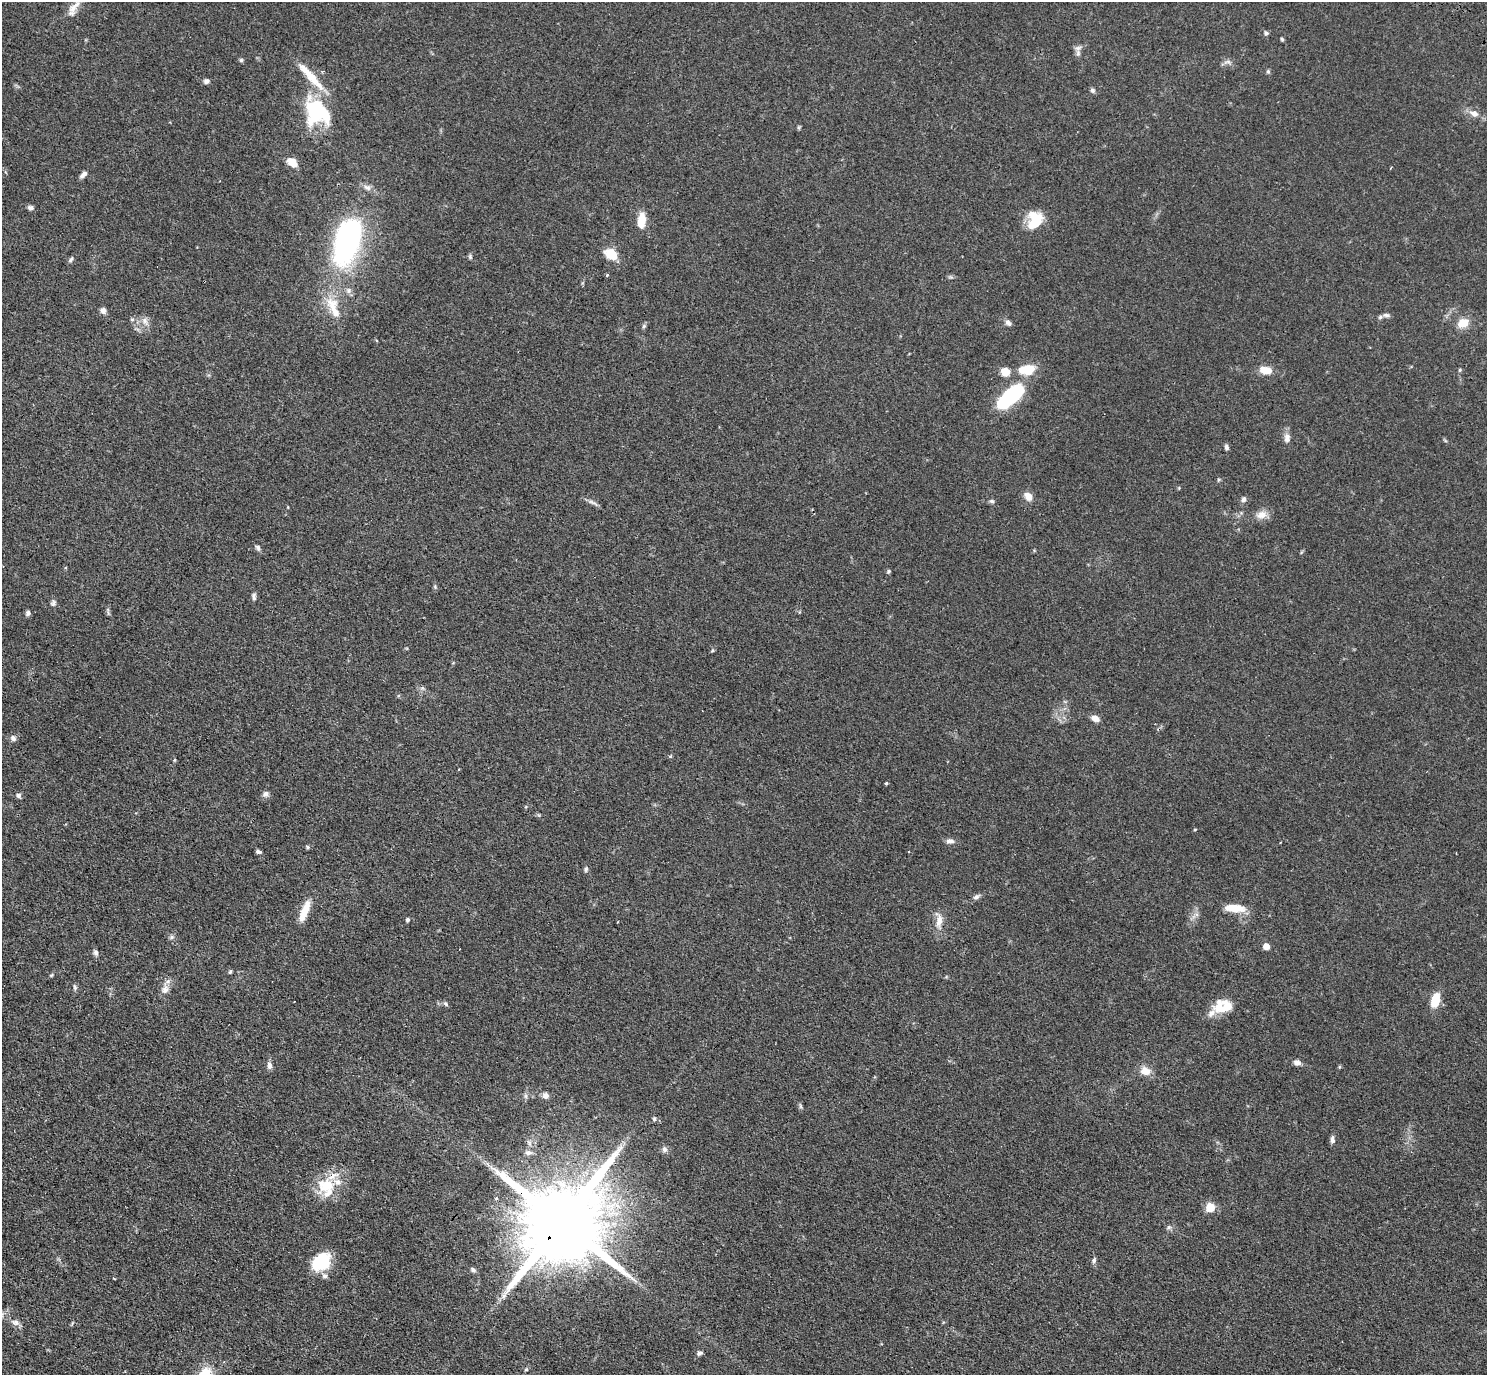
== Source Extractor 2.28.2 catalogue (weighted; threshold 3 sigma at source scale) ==
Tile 7 of 4 x 4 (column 3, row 2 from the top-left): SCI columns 3011-4495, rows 3093-4465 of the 6020 x 6043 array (HDU 1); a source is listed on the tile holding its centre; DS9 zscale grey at full resolution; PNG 1489 x 1377 px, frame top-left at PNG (2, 2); no overlay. Shown black and unused: <1% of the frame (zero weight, under 3 of 4 exposures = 4% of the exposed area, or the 3 px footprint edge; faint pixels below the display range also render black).
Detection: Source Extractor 2.28.2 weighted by HDU 2 'WHT'; one run over the whole footprint, this tile lists its part. Background 0.059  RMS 0.0038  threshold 0.0173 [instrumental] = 3 sigma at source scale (4.5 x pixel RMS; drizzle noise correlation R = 1.50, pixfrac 1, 0.05/0.05 arcsec/px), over >= 5 px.
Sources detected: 107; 2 cosmic-ray / hot-pixel residue — not listed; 9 inside a brighter listed object's ellipse — not listed separately; the other 96 listed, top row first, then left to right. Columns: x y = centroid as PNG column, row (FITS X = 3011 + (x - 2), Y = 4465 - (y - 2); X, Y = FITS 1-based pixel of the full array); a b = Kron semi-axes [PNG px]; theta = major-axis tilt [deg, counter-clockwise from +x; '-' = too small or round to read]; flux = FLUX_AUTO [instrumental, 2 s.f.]
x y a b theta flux
73 8 22 9 77 3.3
1266 33 5 4 - 1
1282 39 4 4 - 0.55
1078 53 11 6 90 1.5
241 60 5 5 - 0.59
1227 62 10 4 4 1.1
1268 71 6 5 - 0.57
311 76 46 9 -48 9.3
206 81 7 5 23 1.2
1092 90 6 5 - 0.84
317 113 35 27 -47 27
1474 113 12 8 -21 2.7
293 163 12 7 -41 5
1391 167 4 2 - 0.27
83 174 10 5 46 1.5
367 187 11 7 -23 1.5
30 208 7 6 - 1.1
1035 220 21 15 68 11
641 221 16 8 85 6.2
348 241 33 18 72 99
611 254 11 8 -37 9.6
470 257 7 5 -73 0.65
71 260 8 5 47 0.8
607 275 3 3 - 0.52
333 308 38 12 -67 9.3
103 311 7 6 - 1.5
1386 315 9 5 -14 0.93
145 321 10 7 -57 2
1008 323 9 6 -44 1.3
1463 323 12 10 29 5.5
644 326 6 5 - 0.66
1027 369 20 12 11 8.4
1265 370 14 8 -10 5.1
1460 370 5 4 - 0.48
1005 372 9 8 - 4.9
1010 396 33 13 42 34
1287 438 14 8 -88 2.1
1226 447 7 5 -72 0.88
1218 480 5 3 - 0.42
1028 496 11 9 -50 2.6
1243 499 7 6 - 1.2
992 501 7 5 -16 0.7
593 503 17 4 -27 1.3
1261 515 14 10 17 3.4
258 548 8 5 -64 0.91
889 571 5 4 - 0.63
254 597 9 5 -87 1
53 603 9 5 68 0.92
28 613 6 5 - 1.1
1095 718 8 6 -26 2.9
13 738 8 6 -55 1.3
670 756 4 3 - 0.71
886 783 3 3 - 1
266 794 8 7 - 1.3
18 795 6 6 - 1
1195 829 4 3 - 0.3
950 841 10 6 3 1.6
307 847 6 4 -89 0.44
258 852 6 4 -20 0.91
1456 853 2 2 - 0.31
586 869 7 5 81 0.69
976 897 9 6 37 1.1
1234 908 21 8 -5 7.5
304 911 27 8 69 6
407 920 5 4 - 0.7
939 921 19 8 82 3.6
172 937 6 5 - 0.81
1266 946 5 5 - 3.8
96 953 7 6 - 1.2
230 972 5 4 - 0.54
51 975 5 4 - 0.42
75 988 7 4 -71 0.73
165 989 11 9 62 2.3
1435 1000 14 8 76 8.5
446 1004 7 5 -35 0.77
1219 1008 17 13 -21 5.4
1297 1062 8 6 -12 1.6
269 1065 10 6 -82 1.4
1339 1067 5 3 - 0.42
1145 1071 12 9 -20 4.1
546 1096 7 6 - 1.9
654 1119 6 5 - 0.87
1332 1140 9 6 -89 1.2
665 1149 8 7 - 1.3
528 1153 10 6 0 1.4
327 1185 25 18 38 12
496 1199 4 4 - 0.66
1210 1207 6 5 - 12
562 1222 29 19 48 7800
1169 1227 6 6 - 0.86
1094 1260 7 5 80 0.91
321 1262 23 17 39 14
473 1270 8 5 -35 0.9
114 1278 3 2 - 0.45
15 1322 10 7 -8 1.6
700 1353 7 5 23 0.88
Overlapping masked pixels (flux is a lower limit): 1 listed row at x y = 562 1222